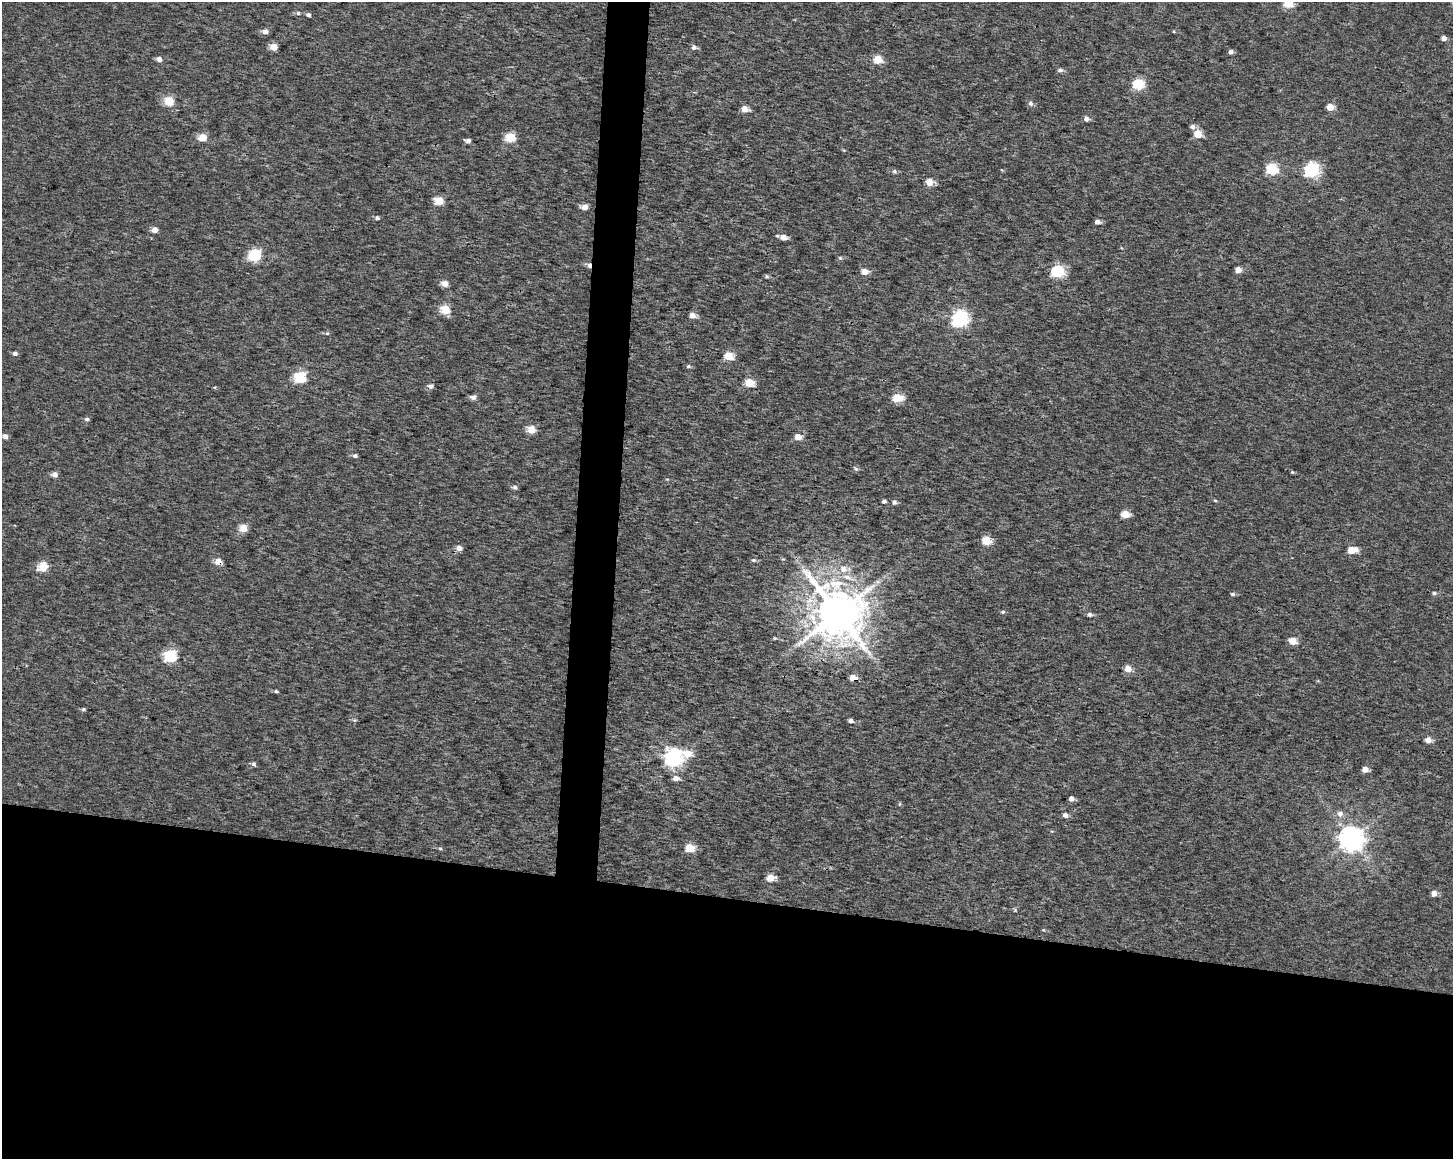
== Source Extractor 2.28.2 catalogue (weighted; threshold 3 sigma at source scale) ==
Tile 11 of 3 x 4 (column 2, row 4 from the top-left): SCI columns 1735-3185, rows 7-1163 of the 4868 x 4642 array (HDU 1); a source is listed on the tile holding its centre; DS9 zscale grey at full resolution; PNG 1455 x 1161 px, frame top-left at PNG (2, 2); no overlay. Shown black and unused: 25% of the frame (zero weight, under 3 of 4 exposures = <1% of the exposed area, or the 3 px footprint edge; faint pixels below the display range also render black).
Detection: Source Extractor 2.28.2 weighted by HDU 2 'WHT'; one run over the whole footprint, this tile lists its part. Background 9.45e-04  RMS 0.0025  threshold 0.0111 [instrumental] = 3 sigma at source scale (4.5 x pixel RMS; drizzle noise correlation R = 1.50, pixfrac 1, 0.0396/0.0396 arcsec/px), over >= 5 px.
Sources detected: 106; all 106 listed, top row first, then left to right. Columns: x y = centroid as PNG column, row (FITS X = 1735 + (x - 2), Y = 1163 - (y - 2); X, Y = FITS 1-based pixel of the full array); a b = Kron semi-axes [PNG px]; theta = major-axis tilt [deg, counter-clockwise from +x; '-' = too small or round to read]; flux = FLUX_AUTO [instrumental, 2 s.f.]
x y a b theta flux
1288 3 5 5 - 11
298 13 5 4 - 0.45
308 15 4 4 - 0.75
265 31 5 5 - 1.5
1444 38 4 4 - 1.4
273 47 5 5 - 4.1
694 47 5 5 - 0.86
1231 52 4 4 - 0.91
159 59 5 4 - 1.3
878 60 5 5 - 8.8
1060 70 6 5 - 0.72
1138 84 6 5 - 21
169 101 5 5 - 13
1030 103 6 6 - 0.75
1330 107 5 5 - 4.5
745 109 5 4 - 3.5
1086 119 5 5 - 1
1192 127 6 6 - 0.87
1198 134 5 5 - 7.6
202 137 5 5 - 6.1
510 137 5 5 - 12
468 140 6 4 -6 0.94
1272 169 6 5 - 20
1311 170 6 6 - 51
894 171 6 5 - 0.53
929 182 5 5 - 5.9
439 201 5 5 - 7.1
584 207 5 4 - 2.1
377 218 5 5 - 0.5
1097 222 5 4 - 1.3
154 230 5 4 - 2.3
777 236 4 3 - 0.32
783 237 5 4 - 2.1
254 255 6 6 - 27
840 258 5 5 - 0.37
589 265 5 4 - 1.2
1238 270 5 4 - 2.4
1057 271 6 6 - 30
864 272 5 5 - 2.7
767 276 5 5 - 0.39
445 284 6 5 - 2.2
445 309 5 5 - 11
692 315 5 5 - 2.1
960 318 7 6 - 68
327 333 5 5 - 0.37
15 353 5 4 - 0.78
729 356 5 5 - 8.3
688 366 6 5 - 0.42
300 377 6 5 - 25
749 383 5 5 - 8.6
431 386 6 5 - 0.88
473 397 6 5 - 1.1
897 398 6 5 - 9.3
87 419 5 5 - 0.59
531 429 5 5 - 7.1
5 436 6 5 - 1.3
798 437 5 5 - 3.1
355 456 5 4 - 0.58
856 469 6 5 - 0.5
1292 472 4 4 - 0.28
54 474 5 5 - 1.6
515 487 6 5 - 0.63
1215 500 5 3 - 0.26
884 501 4 4 - 0.72
894 502 5 5 - 0.67
1125 514 5 5 - 6.2
243 528 5 5 - 6.1
986 541 5 5 - 10
459 548 6 5 - 1.6
1352 550 7 5 10 6.1
753 560 6 5 - 0.47
218 561 5 5 - 2.9
43 566 7 5 72 9.3
843 569 9 8 - 2.1
878 582 7 4 -18 0.48
1434 593 5 4 - 0.49
1233 594 5 4 - 0.49
1003 612 5 4 - 0.42
838 613 14 12 -64 1300
1090 614 5 5 - 0.72
775 638 4 4 - 0.24
1293 641 5 5 - 5.2
170 656 6 6 - 27
1128 669 5 5 - 3.6
852 678 5 5 - 2.8
276 691 5 3 - 0.42
83 709 5 4 - 0.43
354 720 6 4 -17 0.34
851 721 4 4 - 1
1428 740 5 5 - 2.1
688 753 8 7 - 4.2
673 757 7 7 - 92
253 764 6 5 - 0.56
1365 769 5 4 - 2.3
676 778 7 6 - 1.2
1071 799 5 4 - 1.4
900 804 6 4 88 0.25
1340 814 7 7 - 1.2
1065 815 5 5 - 1
1351 838 8 8 - 260
440 848 5 4 - 0.31
690 848 5 5 - 8.8
771 878 5 5 - 5
1434 893 5 4 - 2.5
1015 910 5 4 - 0.31
1044 930 5 3 - 0.2
Overlapping masked pixels (flux is a lower limit): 3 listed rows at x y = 589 265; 218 561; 852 678
Isophote crosses this tile's border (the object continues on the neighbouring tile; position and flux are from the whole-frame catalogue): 1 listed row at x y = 1288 3